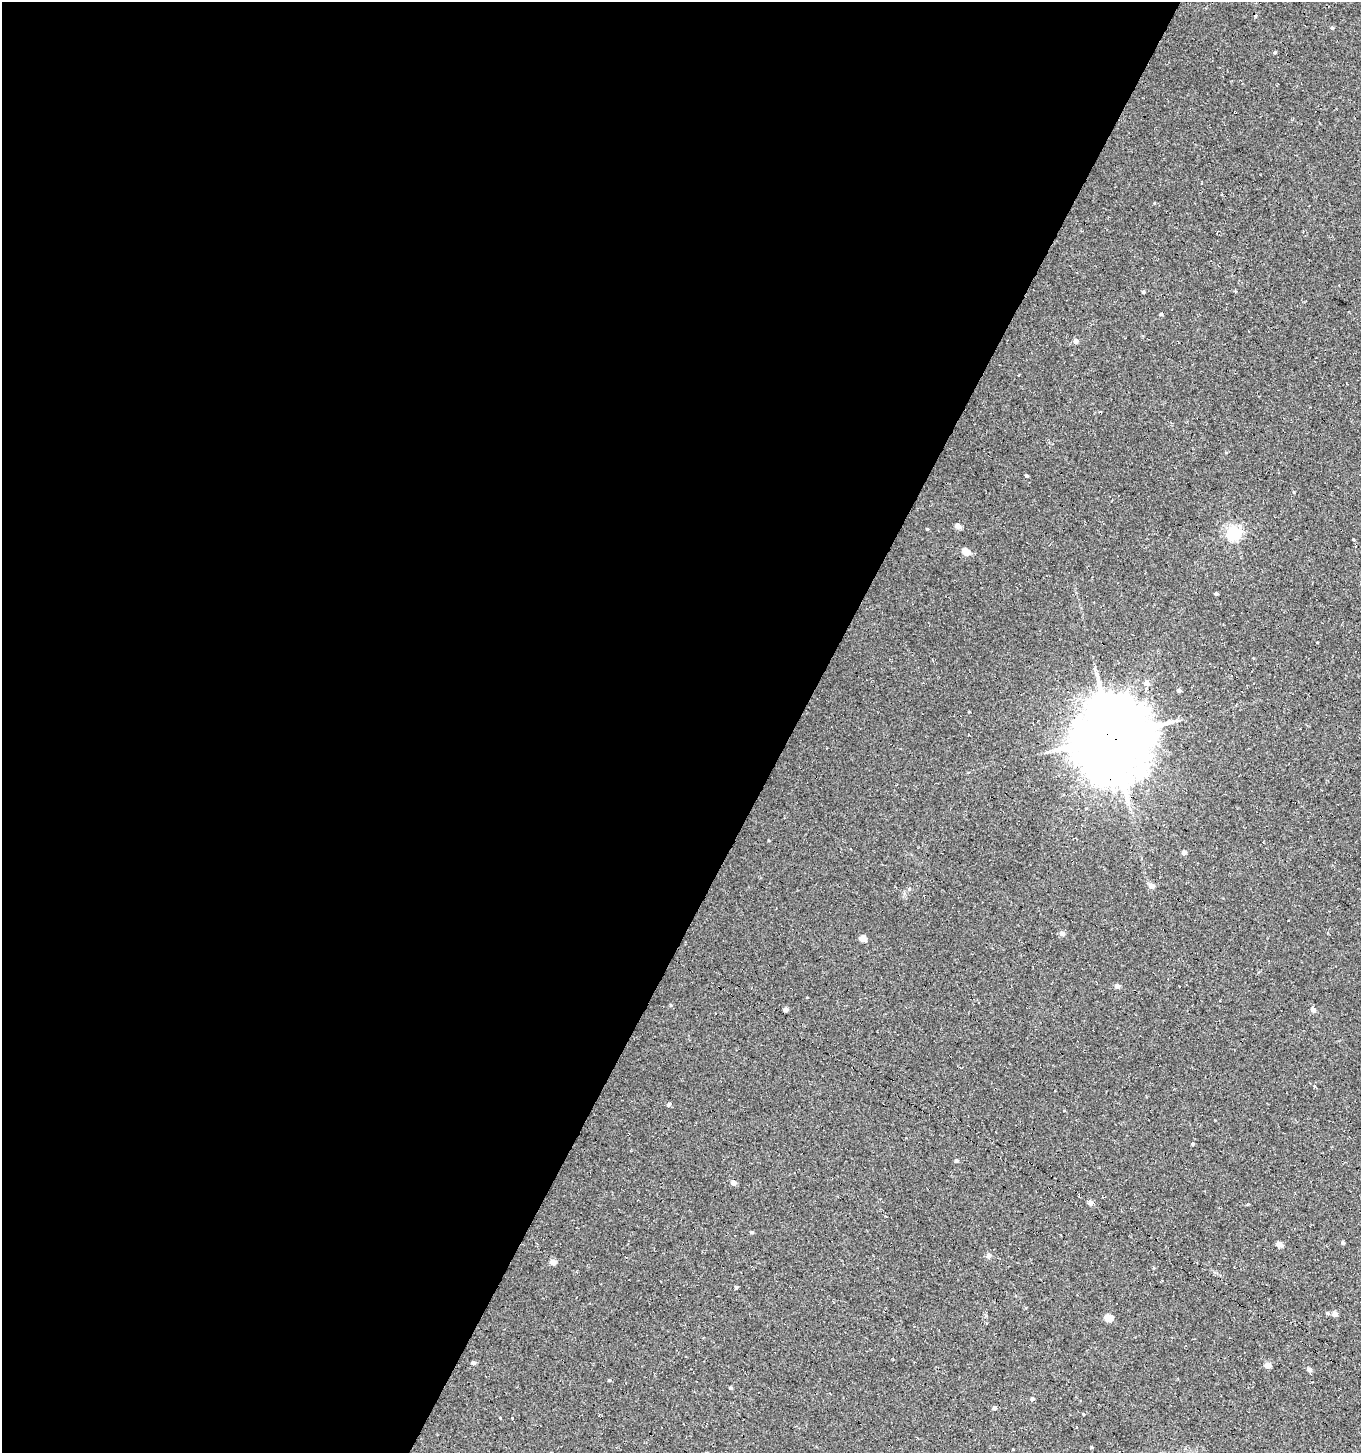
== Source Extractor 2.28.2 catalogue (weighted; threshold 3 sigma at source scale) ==
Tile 5 of 4 x 4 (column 1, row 2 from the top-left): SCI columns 249-1607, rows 2907-4357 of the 5950 x 5842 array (HDU 1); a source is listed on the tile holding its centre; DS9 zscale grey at full resolution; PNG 1363 x 1455 px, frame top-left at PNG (2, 2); no overlay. Shown black and unused: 58% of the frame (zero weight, under 2 of 3 exposures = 3% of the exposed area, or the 3 px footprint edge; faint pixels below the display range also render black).
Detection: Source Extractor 2.28.2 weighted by HDU 2 'WHT'; one run over the whole footprint, this tile lists its part. Background 0.00441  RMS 0.005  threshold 0.0225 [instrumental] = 3 sigma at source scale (4.5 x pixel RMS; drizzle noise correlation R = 1.50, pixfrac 1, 0.0396/0.0396 arcsec/px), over >= 5 px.
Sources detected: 52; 2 cosmic-ray / hot-pixel residue — not listed; the other 50 listed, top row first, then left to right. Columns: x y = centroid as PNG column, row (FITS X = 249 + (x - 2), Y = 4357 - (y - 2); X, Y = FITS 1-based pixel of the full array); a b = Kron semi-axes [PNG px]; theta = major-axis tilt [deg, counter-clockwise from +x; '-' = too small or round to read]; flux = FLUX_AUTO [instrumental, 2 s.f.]
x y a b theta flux
1332 28 4 4 - 0.77
1275 52 3 3 - 0.62
1143 292 4 3 - 0.73
1161 314 4 4 - 0.68
1076 341 5 4 - 2.5
1100 412 3 2 - 0.54
1026 476 4 3 - 0.69
1293 492 5 3 - 0.41
958 526 5 4 - 3.7
927 529 3 3 - 0.46
1234 533 6 6 - 100
965 551 5 4 - 8.8
1216 594 3 3 - 0.78
1146 683 6 6 - 2.9
1178 690 4 4 - 1.3
1112 736 25 22 87 4000
1184 853 4 4 - 1.9
1152 886 5 5 - 3.4
909 889 4 4 - 0.58
1062 934 5 5 - 2.2
863 939 4 4 - 7
1117 986 4 4 - 2.4
670 1005 5 3 - 0.41
785 1010 4 4 - 2.2
1313 1010 5 4 - 2.3
669 1104 4 4 - 4.5
1193 1144 4 3 - 0.58
956 1161 4 4 - 1.1
733 1183 5 5 - 2.7
1091 1203 4 4 - 3.7
752 1232 4 4 - 0.72
1343 1243 4 4 - 0.8
1279 1244 4 4 - 4.9
988 1256 5 4 - 2.8
553 1262 5 4 - 3
736 1287 4 3 - 0.84
1327 1313 4 4 - 0.83
1335 1314 4 4 - 3.4
1108 1318 5 5 - 12
473 1363 4 4 - 1.6
1268 1365 4 4 - 4.9
1309 1369 5 5 - 1.5
609 1380 4 4 - 0.56
730 1388 4 3 - 0.62
1032 1399 4 4 - 1.2
994 1408 4 4 - 1.4
1083 1414 3 2 - 0.33
500 1418 3 3 - 4.5
512 1418 3 3 - 1.5
1091 1447 4 3 - 0.47
Overlapping masked pixels (flux is a lower limit): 1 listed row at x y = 1112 736